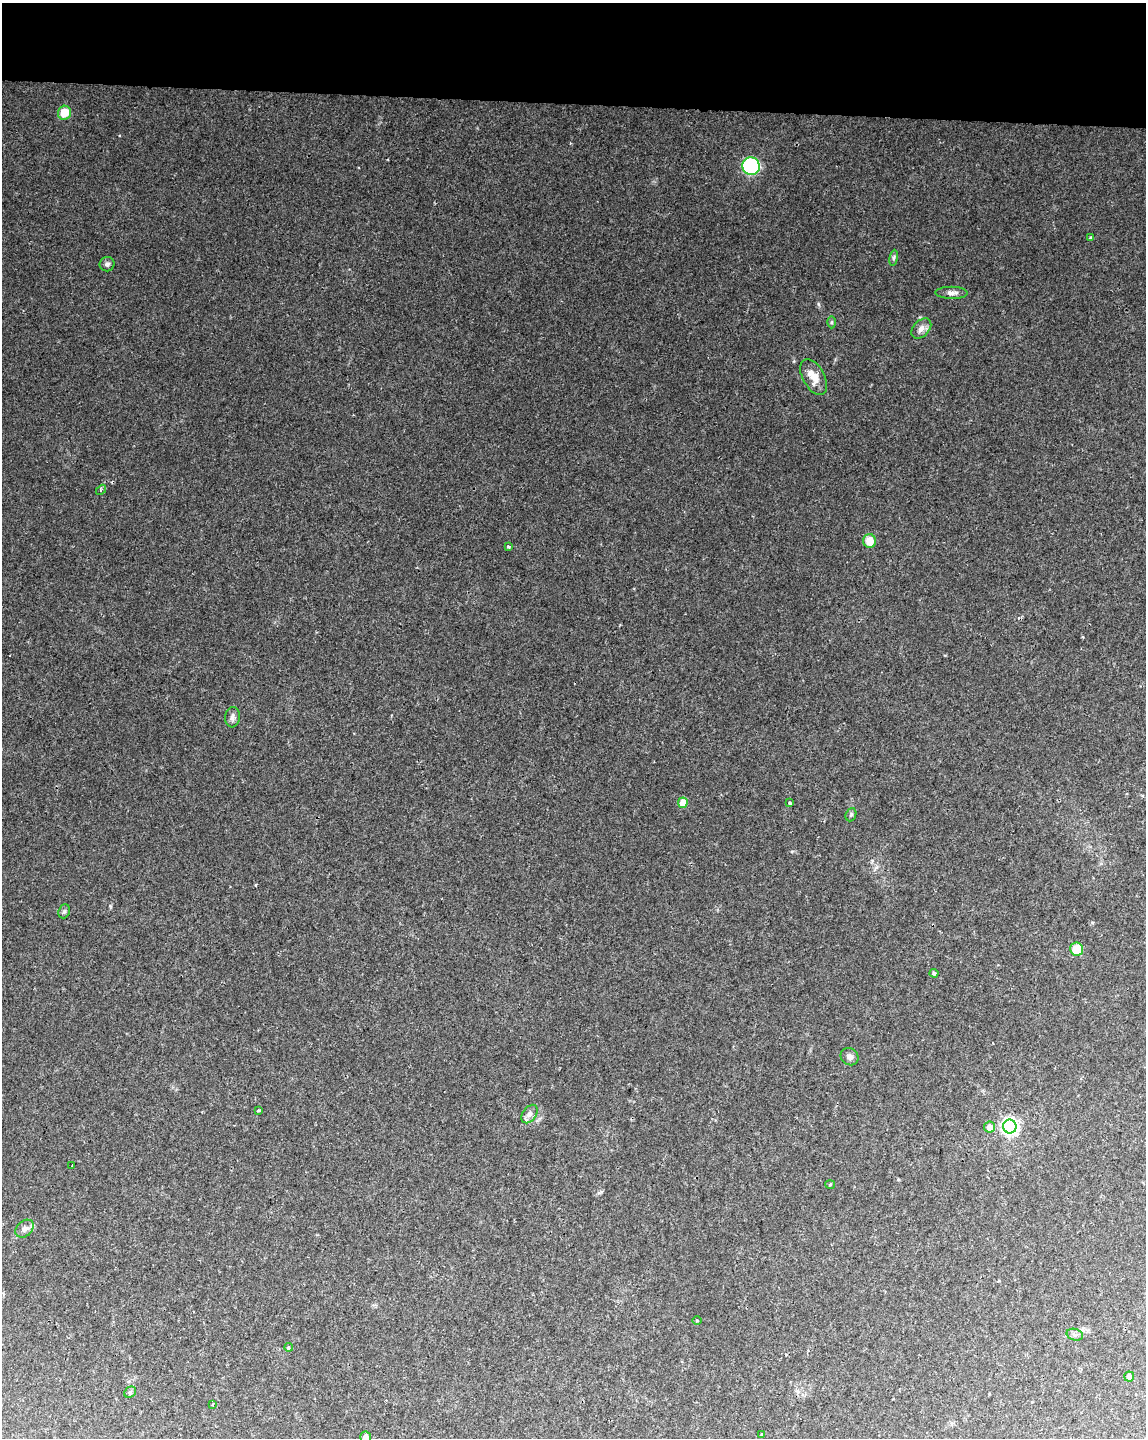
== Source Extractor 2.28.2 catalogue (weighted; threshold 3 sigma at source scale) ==
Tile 3 of 4 x 3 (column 3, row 1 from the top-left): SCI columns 2291-3434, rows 3098-4533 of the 4587 x 4817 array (HDU 1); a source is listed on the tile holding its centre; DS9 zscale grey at full resolution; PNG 1148 x 1440 px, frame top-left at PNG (2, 3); each listed source drawn as its Kron ellipse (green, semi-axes under 4 px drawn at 4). Shown black and unused: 7% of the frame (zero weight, under 2 of 3 exposures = <1% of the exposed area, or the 3 px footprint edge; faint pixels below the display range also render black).
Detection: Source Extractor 2.28.2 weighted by HDU 2 'WHT'; one run over the whole footprint, this tile lists its part. Background 0.0309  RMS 0.0044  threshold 0.0199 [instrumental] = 3 sigma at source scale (4.5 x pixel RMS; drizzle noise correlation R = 1.50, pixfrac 1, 0.0396/0.0396 arcsec/px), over >= 5 px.
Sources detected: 37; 1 cosmic-ray / hot-pixel residue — neither listed nor drawn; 1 inside a brighter listed object's ellipse — not listed separately; the other 35 listed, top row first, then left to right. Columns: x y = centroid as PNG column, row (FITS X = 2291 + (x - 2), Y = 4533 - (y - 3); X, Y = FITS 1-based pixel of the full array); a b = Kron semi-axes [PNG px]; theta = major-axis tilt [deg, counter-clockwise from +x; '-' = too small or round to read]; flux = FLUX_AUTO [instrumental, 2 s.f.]
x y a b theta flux
64 113 7 6 - 8.2
751 166 9 8 - 46
1091 238 4 3 - 0.69
894 258 8 4 81 0.81
107 264 7 7 - 1.3
952 293 16 6 -1 2.3
831 322 6 4 89 0.66
921 329 12 8 46 2.8
814 377 19 10 -60 6.8
101 490 6 3 47 0.61
869 541 7 6 - 6.8
509 546 3 3 - 2.4
232 717 10 7 83 1.8
683 803 5 5 - 6.3
790 803 4 3 - 0.46
851 815 7 5 68 0.75
64 911 7 5 69 0.83
1077 949 6 6 - 9.8
934 973 4 4 - 0.74
850 1057 9 8 - 1.8
258 1111 3 3 - 0.68
529 1114 10 7 53 1.7
1010 1126 7 6 - 150
990 1127 5 5 - 4.1
72 1165 2 2 - 0.35
830 1184 5 3 - 0.4
25 1229 10 7 43 2
697 1320 5 3 - 0.37
1075 1335 8 5 -17 1.2
289 1347 4 3 - 1.1
1129 1376 5 5 - 2.3
130 1392 6 5 - 0.79
213 1404 3 2 - 0.62
762 1435 3 3 - 1.2
366 1438 6 5 - 3
Isophote crosses this tile's border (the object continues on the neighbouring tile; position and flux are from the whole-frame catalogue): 1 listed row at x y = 366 1438
Unlisted compact peaks at least as high as the median listed source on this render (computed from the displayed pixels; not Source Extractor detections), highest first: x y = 818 304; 920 317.